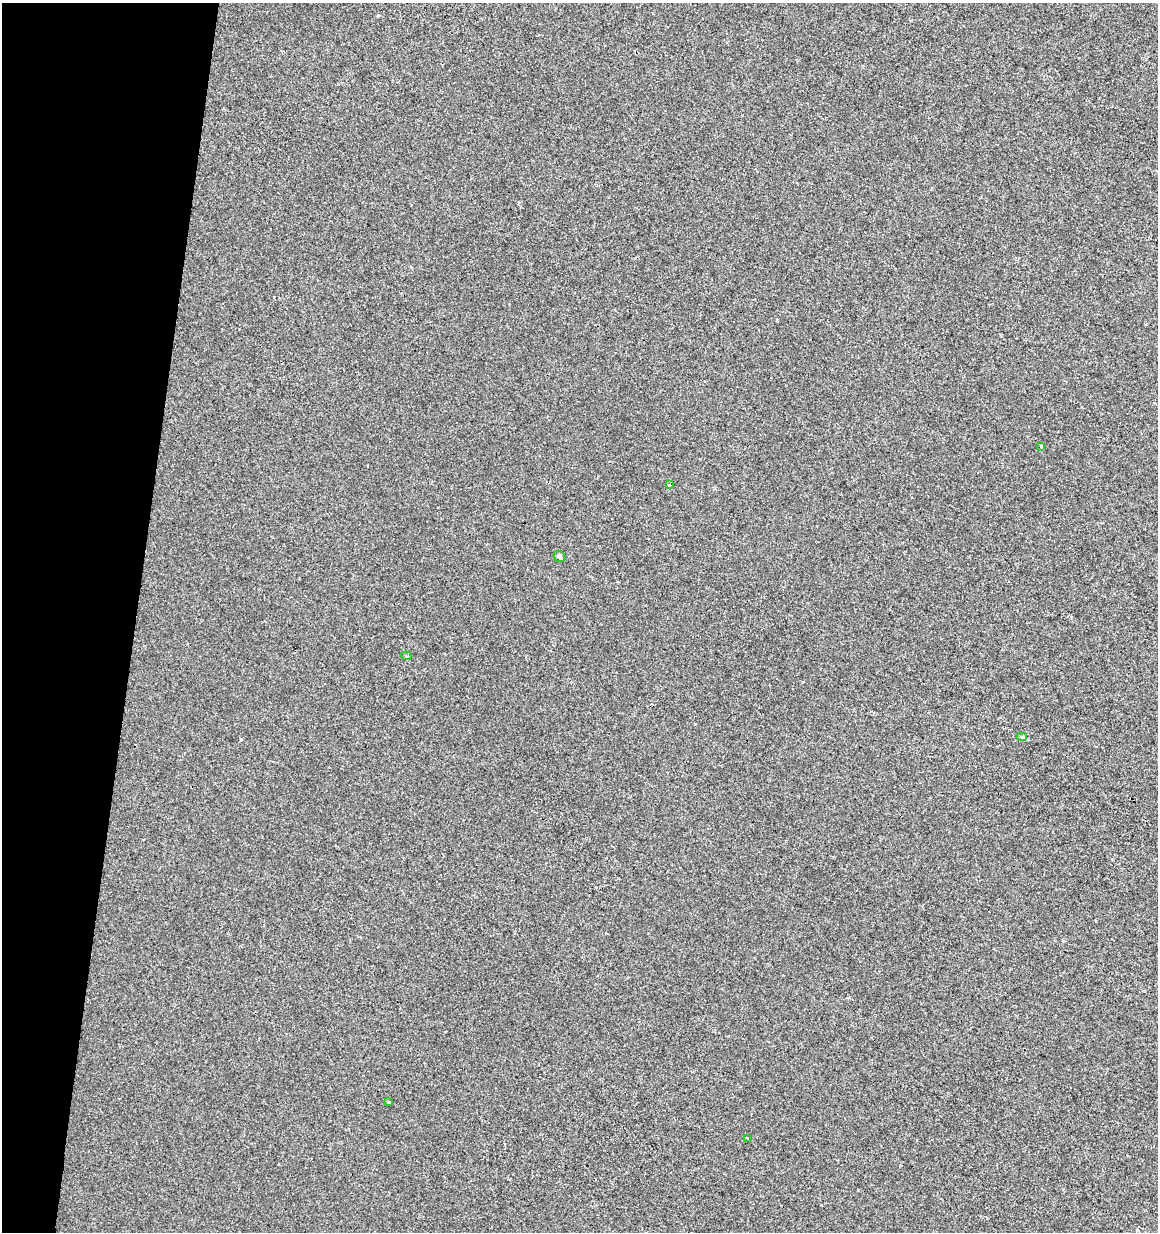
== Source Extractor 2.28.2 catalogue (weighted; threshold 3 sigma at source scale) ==
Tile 9 of 4 x 4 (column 1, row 3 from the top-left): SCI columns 284-1439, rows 1231-2460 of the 5130 x 4927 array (HDU 1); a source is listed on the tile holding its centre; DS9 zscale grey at full resolution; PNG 1160 x 1234 px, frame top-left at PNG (2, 3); each listed source drawn as its Kron ellipse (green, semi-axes under 4 px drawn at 4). Shown black and unused: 12% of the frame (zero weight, under 2 of 3 exposures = <1% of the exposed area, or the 3 px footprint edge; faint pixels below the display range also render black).
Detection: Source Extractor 2.28.2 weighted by HDU 2 'WHT'; one run over the whole footprint, this tile lists its part. Background 2.04e-04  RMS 0.0042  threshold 0.019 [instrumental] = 3 sigma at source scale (4.5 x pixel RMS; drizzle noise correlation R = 1.50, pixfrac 1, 0.0396/0.0396 arcsec/px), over >= 5 px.
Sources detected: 7; all 7 listed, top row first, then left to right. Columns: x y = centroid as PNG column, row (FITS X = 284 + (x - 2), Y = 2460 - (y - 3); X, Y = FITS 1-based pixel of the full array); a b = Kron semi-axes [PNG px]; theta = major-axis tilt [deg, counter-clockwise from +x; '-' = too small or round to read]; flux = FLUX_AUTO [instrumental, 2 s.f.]
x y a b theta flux
1041 447 3 3 - 1.2
669 485 3 2 - 0.37
559 556 6 5 - 1.2
406 656 5 4 - 0.58
1022 737 5 4 - 0.96
388 1101 3 3 - 2
747 1138 3 2 - 0.75